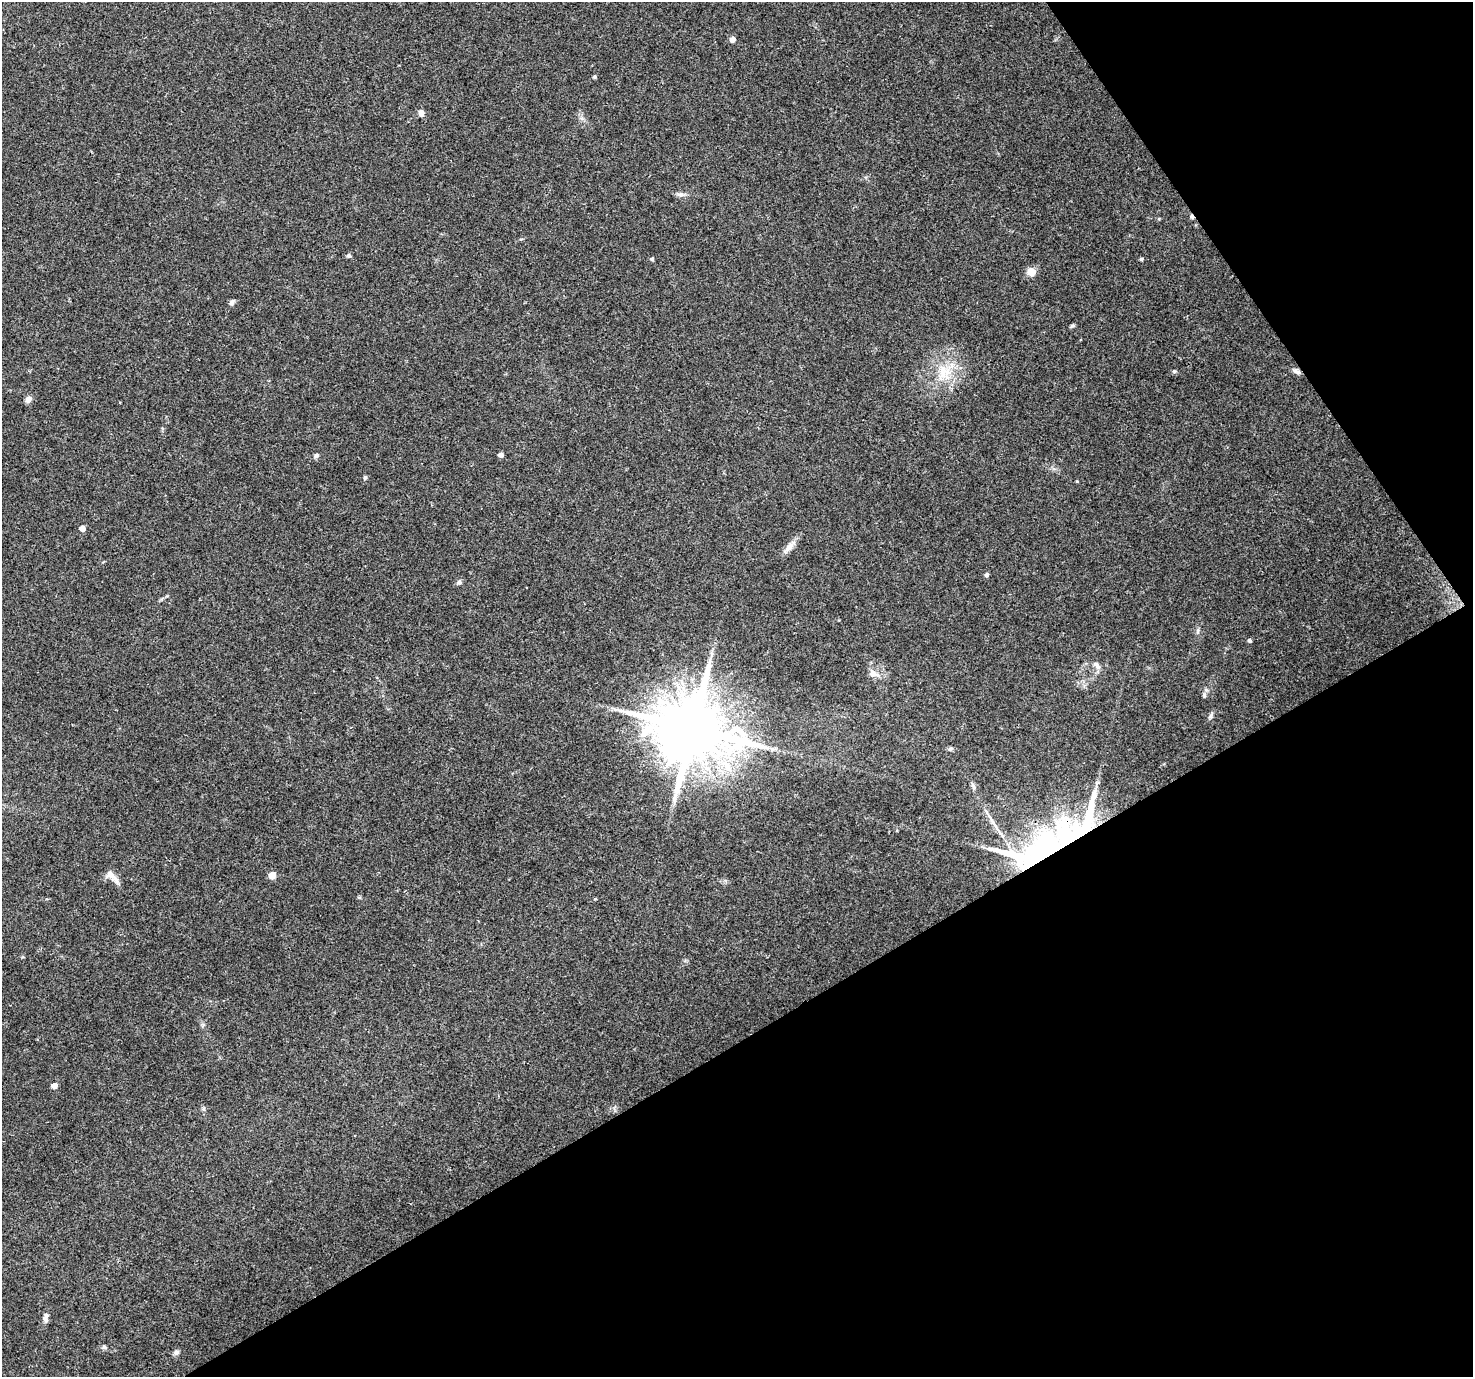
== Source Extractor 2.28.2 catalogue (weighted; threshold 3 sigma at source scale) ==
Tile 12 of 4 x 4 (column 4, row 3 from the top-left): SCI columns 4414-5884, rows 1494-2868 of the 5888 x 5798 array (HDU 1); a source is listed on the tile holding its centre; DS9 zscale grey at full resolution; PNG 1475 x 1379 px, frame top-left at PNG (2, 2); no overlay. Shown black and unused: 31% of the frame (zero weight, under 3 of 4 exposures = <1% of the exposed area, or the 3 px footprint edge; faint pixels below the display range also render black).
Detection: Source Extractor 2.28.2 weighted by HDU 2 'WHT'; one run over the whole footprint, this tile lists its part. Background 0.0498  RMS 0.0039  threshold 0.0175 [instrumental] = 3 sigma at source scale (4.5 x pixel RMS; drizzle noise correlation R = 1.50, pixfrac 1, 0.0396/0.0396 arcsec/px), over >= 5 px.
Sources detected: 44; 2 inside a brighter object's white glare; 1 cosmic-ray / hot-pixel residue — not listed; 2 inside a brighter listed object's ellipse — not listed separately; the other 39 listed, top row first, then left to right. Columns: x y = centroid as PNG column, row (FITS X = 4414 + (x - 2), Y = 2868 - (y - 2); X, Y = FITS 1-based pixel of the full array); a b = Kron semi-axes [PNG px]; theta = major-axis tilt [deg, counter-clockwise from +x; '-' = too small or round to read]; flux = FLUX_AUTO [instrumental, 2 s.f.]
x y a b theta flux
732 39 5 5 - 2.4
594 77 4 4 - 0.52
421 113 7 6 - 2
680 194 9 6 -9 1.3
349 256 5 5 - 0.93
652 259 5 4 - 0.67
1141 259 5 4 - 0.53
1031 272 11 10 - 2.9
232 302 9 5 56 0.9
1072 326 6 4 28 0.6
946 371 26 11 -33 8.5
1174 371 6 5 - 0.55
1297 371 11 6 -28 1.5
28 399 8 6 55 1.8
316 455 7 5 34 0.96
501 455 4 4 - 1.8
365 477 5 4 - 0.67
1077 481 4 3 - 0.29
82 528 5 4 - 3.1
789 547 23 7 46 3
987 575 5 4 - 1
459 582 7 5 1 0.82
1249 641 4 4 - 0.81
1098 667 8 8 - 1.6
873 674 14 8 -16 3
1204 695 7 6 - 0.84
1211 716 10 6 65 1.1
693 729 19 16 1 4200
951 748 7 4 30 0.68
973 786 10 4 -79 0.92
993 822 24 4 -57 2.8
1065 837 63 49 -27 68
110 874 11 10 - 2.6
272 875 5 5 - 6.5
54 1086 5 4 - 2.9
203 1109 6 4 -90 0.66
46 1317 12 6 86 1.6
104 1347 6 6 - 0.7
176 1352 8 6 27 1
Overlapping masked pixels (flux is a lower limit): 2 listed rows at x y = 1297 371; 1065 837